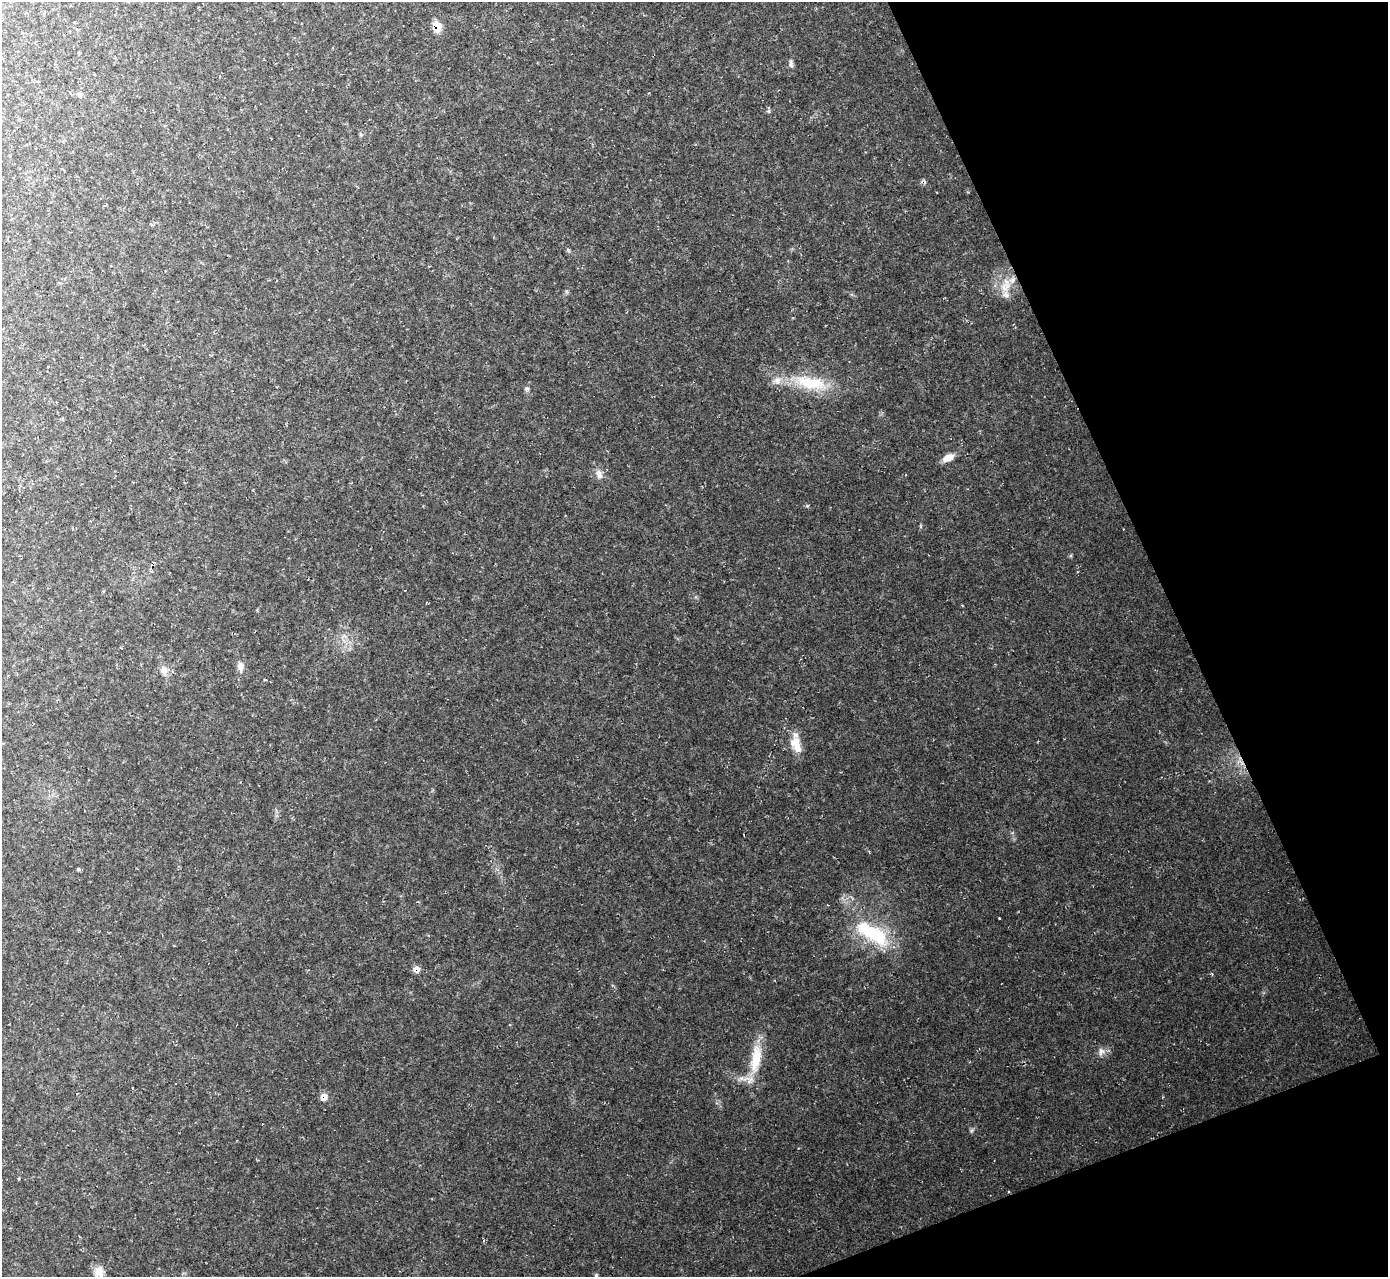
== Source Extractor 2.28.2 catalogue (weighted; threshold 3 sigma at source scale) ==
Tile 12 of 4 x 4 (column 4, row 3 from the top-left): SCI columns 4158-5543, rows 1426-2700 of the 5545 x 5530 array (HDU 1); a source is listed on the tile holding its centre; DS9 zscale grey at full resolution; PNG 1390 x 1279 px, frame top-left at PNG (2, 2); no overlay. Shown black and unused: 19% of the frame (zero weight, under 2 of 3 exposures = <1% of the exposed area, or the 3 px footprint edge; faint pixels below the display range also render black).
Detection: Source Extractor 2.28.2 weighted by HDU 2 'WHT'; one run over the whole footprint, this tile lists its part. Background 0.0366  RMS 0.0071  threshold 0.0319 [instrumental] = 3 sigma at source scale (4.5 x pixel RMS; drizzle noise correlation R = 1.50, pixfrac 1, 0.05/0.05 arcsec/px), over >= 5 px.
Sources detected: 23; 1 inside a brighter object's white glare — not listed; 1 inside a brighter listed object's ellipse — not listed separately; the other 21 listed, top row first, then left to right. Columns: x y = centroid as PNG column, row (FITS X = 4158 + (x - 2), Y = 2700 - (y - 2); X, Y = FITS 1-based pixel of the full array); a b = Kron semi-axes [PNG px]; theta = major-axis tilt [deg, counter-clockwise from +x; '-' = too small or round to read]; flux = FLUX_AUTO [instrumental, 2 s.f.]
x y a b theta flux
437 26 9 7 -73 11
791 64 12 5 -86 2.1
80 94 7 5 -68 1.7
1012 280 9 6 52 4
1004 287 14 10 -72 8.3
810 383 43 16 -11 31
527 389 7 4 8 1.1
948 458 13 8 25 6.5
599 474 15 7 -73 3.9
240 666 11 8 -87 4
164 670 11 10 - 4.6
796 745 23 12 -70 10
78 869 4 3 - 1.8
874 935 41 21 -32 42
416 969 8 7 - 3.6
1101 1052 11 8 83 3.3
756 1059 41 13 81 22
324 1097 8 7 - 5
19 1178 3 3 - 2.9
99 1272 16 11 -71 7.1
596 1275 5 5 - 0.92
Overlapping masked pixels (flux is a lower limit): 3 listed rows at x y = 437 26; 416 969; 324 1097
Isophote crosses this tile's border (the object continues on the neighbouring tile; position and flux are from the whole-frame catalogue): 1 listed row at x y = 99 1272
Unlisted compact peaks at least as high as the median listed source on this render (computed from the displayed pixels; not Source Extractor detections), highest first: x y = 807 506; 971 1131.